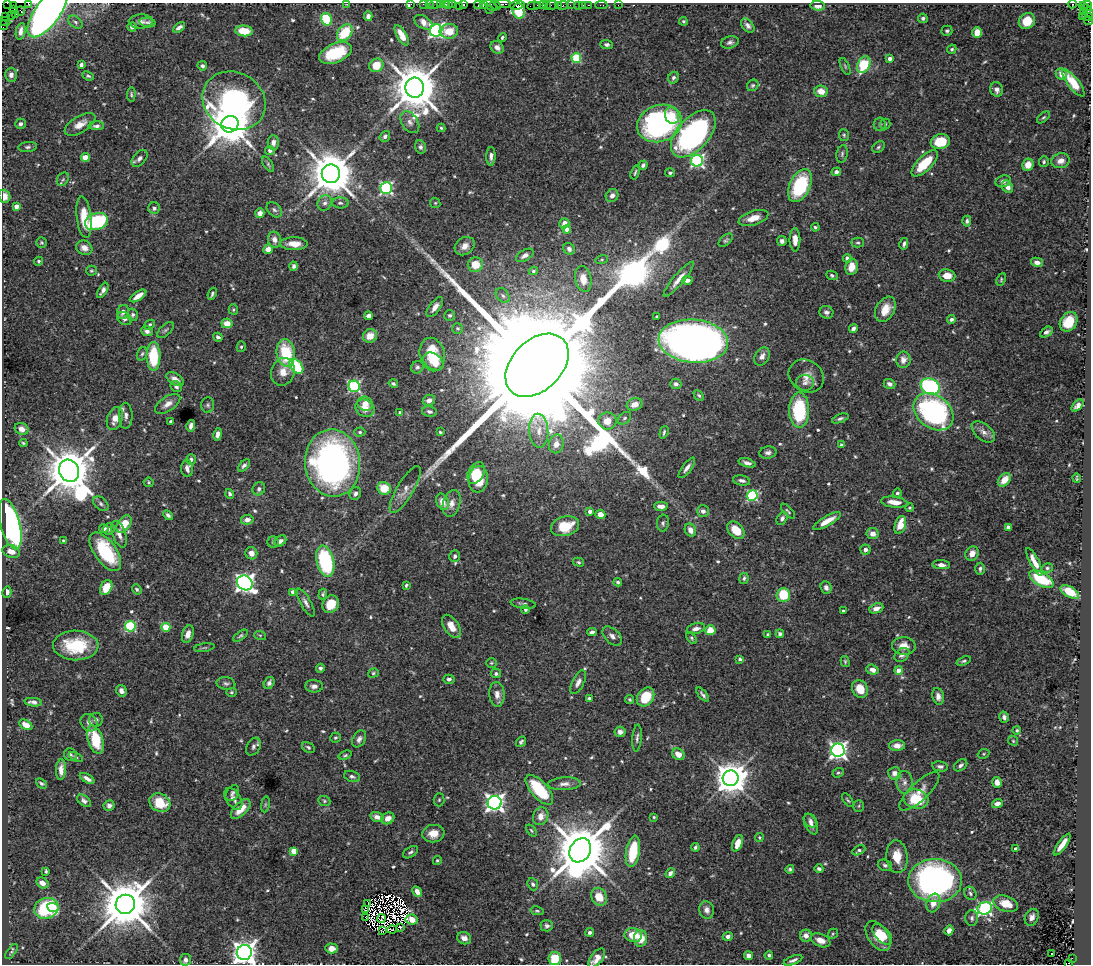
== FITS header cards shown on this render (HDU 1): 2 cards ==
NAXIS1  =                 1089
NAXIS2  =                  962

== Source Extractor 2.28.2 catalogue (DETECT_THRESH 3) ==
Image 1089 x 962 px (HDU 1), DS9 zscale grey, 1 PNG px = 1 image px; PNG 1093 x 966 px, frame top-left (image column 1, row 962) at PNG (2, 3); each listed source drawn as its Kron ellipse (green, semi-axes under 4 px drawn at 4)
Background 1.02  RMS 0.027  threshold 0.0796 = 3 sigma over >= 5 px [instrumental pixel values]
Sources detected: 631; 9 with non-positive FLUX_AUTO (blend fragments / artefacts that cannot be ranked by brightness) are neither listed nor drawn; of the other 622, the 500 brightest by FLUX_AUTO listed and drawn (122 fainter detections omitted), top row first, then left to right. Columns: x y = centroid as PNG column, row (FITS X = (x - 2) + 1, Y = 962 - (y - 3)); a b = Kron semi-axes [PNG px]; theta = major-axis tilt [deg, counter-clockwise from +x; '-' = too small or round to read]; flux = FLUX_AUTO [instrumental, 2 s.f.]
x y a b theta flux
7 3 2 2 - 9.3
28 3 4 2 - 74
347 4 2 2 - 17
411 4 4 3 - 24
423 4 2 2 - 40
429 4 2 2 - 32
435 4 6 3 10 88
452 4 3 2 - 72
464 4 3 3 - 160
503 4 8 2 1 350
1072 4 5 3 - 440
13 5 4 2 - 51
440 5 3 2 - 55
445 5 3 3 - 71
448 5 3 3 - 130
478 5 4 3 - 110
483 5 4 2 - 100
491 5 7 4 -42 250
495 5 6 4 -30 460
517 5 8 3 8 260
537 5 3 2 - 70
543 5 2 2 - 36
552 5 7 3 2 210
559 5 3 2 - 84
563 5 6 3 9 120
570 5 2 2 - 17
579 5 3 3 - 87
583 5 2 2 - 16
589 5 3 2 - 48
601 5 6 2 0 35
618 5 2 2 - 17
459 6 2 2 - 23
534 6 6 3 4 140
547 6 2 2 - 87
818 6 7 4 -6 9.7
1084 6 5 3 - 69
1088 6 5 3 - 120
14 10 4 3 - 69
489 10 2 2 - 64
21 11 4 3 - 110
519 11 8 6 -82 48
1088 11 10 4 -55 260
48 12 29 12 54 1200
1083 12 3 2 - 43
15 15 3 2 - 25
11 16 2 2 - 58
368 16 5 4 - 8.1
1082 16 2 2 - 50
6 17 2 2 - 36
1088 17 6 3 -22 330
923 18 5 4 - 4.5
326 19 7 5 -60 85
4 21 6 3 -12 100
141 21 12 7 2 8.2
683 21 4 4 - 2.9
1027 21 8 7 - 52
1088 21 4 3 - 140
75 22 8 5 -42 4.8
148 22 8 5 -8 4.5
423 22 10 6 -32 12
4 25 5 3 - 120
748 25 8 5 -49 6.4
132 27 4 4 - 5.8
179 27 7 3 33 5.7
436 30 6 6 - 480
21 31 8 4 79 9.1
244 31 9 5 -6 33
449 31 9 7 7 30
947 31 5 5 - 3.2
977 32 5 5 - 22
345 33 9 6 50 65
402 35 11 5 -61 20
502 37 4 3 - 2.7
730 42 9 6 14 5.7
607 45 6 4 -1 4.5
497 47 7 5 -35 9.6
952 49 5 4 - 2.6
335 53 17 9 23 76
576 58 5 5 - 100
890 58 4 4 - 9.1
81 65 4 3 - 7.5
376 65 7 6 - 33
864 65 9 6 64 86
202 66 5 4 - 5.5
845 66 9 4 -64 2.7
1061 74 6 5 - 13
11 75 7 6 - 7.4
88 76 6 4 -22 3.1
673 78 6 5 - 4.4
1073 83 16 5 -52 29
753 85 6 5 - 3.3
415 88 10 9 - 9200
997 89 7 6 - 9.9
821 91 7 5 -8 21
131 94 7 4 87 2.8
234 101 33 28 -28 410
672 115 9 7 -70 19
1043 117 7 4 40 3
410 122 12 8 -56 10
659 123 23 18 21 380
20 124 5 5 - 5.8
80 124 17 8 31 18
230 124 9 8 - 8000
880 124 7 6 - 4.1
885 124 5 5 - 2.8
96 126 8 4 2 5.4
441 128 4 4 - 2.6
693 134 28 16 48 460
844 135 6 5 - 2.9
385 136 6 4 51 4.7
940 142 10 7 12 54
273 143 7 5 -89 8.4
28 147 9 5 6 4.7
420 147 7 5 -68 5.3
878 147 7 5 40 3.4
270 151 5 4 - 6.1
842 154 9 5 80 4.3
491 156 9 4 88 6.8
85 157 4 4 - 42
139 158 10 6 49 7.8
697 161 6 6 - 350
1061 161 9 7 15 14
1044 162 5 5 - 3.3
925 163 17 7 45 64
268 164 9 4 -56 3.2
643 165 5 4 - 4
1028 165 6 5 - 22
635 172 7 3 74 2.7
836 172 5 4 - 5.4
670 173 5 4 - 3.3
331 174 9 9 - 8300
63 179 7 5 60 3.6
1003 181 8 6 19 6.1
800 186 17 10 64 120
1007 187 6 5 - 11
386 188 6 6 - 300
4 196 6 6 - 17
612 196 7 6 - 8
325 203 8 7 - 7.6
340 203 8 5 -2 4.7
435 203 5 5 - 2.4
16 206 4 4 - 14
154 208 6 6 - 5.2
274 210 9 6 -44 4.8
260 213 5 4 - 11
84 217 21 7 -83 42
754 218 15 7 17 23
967 221 5 4 - 4.7
96 222 12 8 20 140
564 223 5 4 - 11
815 227 4 4 - 2.7
567 229 4 4 - 16
274 240 8 6 -75 11
726 240 8 5 42 3.6
795 240 11 5 -89 16
782 241 5 5 - 5.5
42 242 5 5 - 2.8
858 243 6 5 - 3.2
294 244 14 6 -1 20
904 244 6 3 77 4.5
465 246 11 8 37 14
84 248 8 7 - 13
268 249 5 4 - 16
569 249 6 5 - 5.7
525 255 10 5 30 7.4
847 258 4 4 - 5.2
602 259 6 4 16 2.5
39 261 4 4 - 2.8
1037 262 6 4 -12 8
475 265 7 7 - 38
294 266 4 3 - 4.4
851 267 8 6 81 21
91 271 5 5 - 2.3
533 271 4 3 - 2.8
832 275 6 4 -24 3.6
947 275 8 6 -7 18
583 279 13 8 -78 26
679 279 22 5 50 17
1001 279 6 4 66 2.6
687 280 5 4 - 8.3
103 290 8 4 59 7.2
212 294 6 3 69 3.7
138 296 9 4 33 17
503 296 8 6 -50 5.4
435 307 12 5 53 11
885 309 13 9 60 26
233 310 5 4 - 2.6
123 312 7 5 65 8
826 312 7 6 - 6.1
133 315 6 5 - 4
450 315 5 5 - 3.9
369 316 4 4 - 8.6
657 317 4 3 - 2.6
124 319 8 6 -32 5
951 319 4 4 - 5.9
1069 322 10 8 57 48
227 323 5 5 - 23
150 325 5 4 - 3.4
458 328 5 5 - 3.3
853 328 5 4 - 6.7
166 330 10 5 43 4.1
147 331 6 5 - 5.7
1046 332 7 4 31 5.3
370 336 7 6 - 23
218 337 5 4 - 4.8
693 341 35 21 -5 1600
241 347 5 4 - 3
286 353 14 9 -84 89
142 354 7 5 70 3.6
432 355 17 12 -77 58
153 356 14 7 90 86
762 356 10 7 57 9
903 360 8 7 - 13
433 361 11 7 -35 28
537 365 37 25 45 200000
296 366 8 5 -50 100
417 367 6 6 - 4.3
283 372 14 11 69 21
806 376 18 15 -34 23
175 379 9 5 -33 12
393 383 5 3 - 3.5
805 383 9 8 - 7.8
676 384 6 5 - 6.2
889 384 6 5 - 5.7
354 386 6 5 - 250
176 387 6 5 - 4.4
930 387 10 7 -26 300
699 395 6 4 -45 3
429 400 6 5 - 8.9
168 404 14 7 34 13
365 404 8 7 - 18
634 404 8 6 19 17
208 405 7 6 - 4.1
1078 406 7 4 46 8.2
365 408 10 8 -29 18
799 410 17 10 -90 120
429 411 7 5 -10 5.4
933 412 22 16 -38 300
400 413 3 3 - 3.2
126 416 13 7 -90 8.8
624 418 7 5 40 4.5
840 418 9 4 20 4.4
115 419 12 7 73 20
607 421 9 8 - 25
171 422 4 3 - 7
191 426 6 4 78 7.9
22 429 7 5 -21 15
539 431 17 9 -87 19
360 432 5 4 - 3.4
440 432 3 3 - 2.4
664 432 6 3 73 3.1
983 432 14 8 -40 11
218 434 6 4 80 6.8
23 443 4 3 - 2.6
556 444 9 7 77 14
841 445 3 3 - 2.6
768 452 9 6 10 6.7
191 460 5 5 - 5.8
333 463 34 27 -84 710
747 463 9 4 -17 7.6
244 465 7 4 45 4.7
187 468 8 6 -89 8
687 468 12 4 53 8.6
69 471 11 9 -64 9400
476 473 12 8 61 42
1077 478 5 2 - 2.4
478 479 13 9 84 49
742 480 9 5 -11 6.3
1004 480 8 5 48 22
149 482 5 4 - 2.7
384 488 7 6 - 35
259 489 7 6 - 5.8
405 490 27 8 59 15
897 493 4 4 - 3.9
230 494 5 4 - 4.2
355 494 7 5 63 6.2
752 495 5 5 - 200
442 502 8 6 -67 18
894 502 13 5 -6 19
451 503 14 8 73 13
101 504 9 6 -40 5.2
661 506 7 4 -3 12
910 508 4 4 - 2.6
590 511 4 4 - 10
703 511 6 5 - 7.2
788 511 9 3 -48 2.8
600 514 5 4 - 13
168 515 6 3 -45 3.9
782 518 7 5 58 5.6
247 520 6 5 - 9.2
827 521 16 4 30 20
663 523 8 6 83 5
10 524 26 9 -76 580
124 524 10 6 53 36
900 525 9 5 73 30
565 526 14 9 14 57
1008 527 4 4 - 5.5
104 529 5 4 - 6.4
109 529 6 5 - 5
690 530 7 5 -63 12
736 530 10 7 -48 35
119 534 14 6 -71 12
873 534 6 5 - 12
63 541 3 3 - 2.5
280 541 6 5 - 7
273 542 5 5 - 3.3
865 550 5 5 - 4.7
11 552 9 6 -18 17
105 552 22 11 -55 130
251 553 6 5 - 14
972 553 7 6 - 14
455 556 6 5 - 5
325 561 16 8 -77 170
578 562 6 4 -17 2.8
1034 562 15 4 -63 17
941 565 9 4 -4 8.6
1047 568 6 4 13 3.7
980 569 6 5 - 5.6
744 578 5 4 - 3.8
1041 579 13 6 -29 87
618 582 4 4 - 3.1
245 583 8 7 - 950
406 585 3 3 - 2.9
106 587 8 5 62 39
826 587 6 5 - 8
137 589 5 4 - 3.4
7 592 6 4 76 9
293 592 4 4 - 13
1070 592 10 5 -30 46
323 594 5 3 - 3.3
783 595 7 7 - 59
306 603 15 5 -61 8.2
331 604 9 8 - 32
523 604 13 5 -8 4.9
876 608 7 5 21 11
525 609 4 4 - 4.2
843 611 3 3 - 2.8
130 626 5 5 - 160
451 626 13 7 -57 20
166 627 4 4 - 64
696 629 9 5 15 8.2
710 630 5 5 - 29
592 632 5 3 - 6
188 634 9 5 71 11
768 634 3 3 - 2.6
780 634 4 4 - 4.7
260 635 6 4 -18 2.4
240 636 8 4 36 3.1
612 636 12 7 -43 9.1
691 638 6 4 -55 2.7
76 645 23 15 -1 85
904 646 12 9 -2 16
204 648 10 3 9 2.8
902 655 8 6 38 6.3
740 659 4 4 - 4.1
845 661 5 4 - 2.5
963 661 7 3 19 3.3
491 663 5 4 - 2.5
320 668 4 4 - 4
872 670 6 5 - 10
899 670 4 4 - 28
373 673 5 4 - 2.5
496 673 5 5 - 4.7
449 679 5 4 - 5.7
578 682 13 6 63 8.4
226 683 9 6 -10 5
269 683 6 5 - 6
314 686 9 6 -1 7.9
860 689 9 7 -57 30
121 691 6 5 - 7.5
231 692 5 4 - 2.7
497 694 12 7 -86 11
703 695 8 3 -50 4.6
938 696 8 6 -80 9.4
646 697 10 7 53 53
589 698 4 3 - 3.6
630 700 5 4 - 2.6
33 702 8 4 -6 6.9
1004 717 6 4 -75 6
96 720 7 6 - 5.8
89 723 9 7 -51 8.7
26 725 7 4 -30 15
1017 730 4 4 - 2.8
620 732 5 5 - 6.9
335 738 5 5 - 2.9
637 738 13 4 86 5.9
359 739 9 6 58 6.9
95 740 15 7 -71 74
1013 741 5 4 - 2.5
521 742 6 4 49 3.9
897 746 8 5 3 15
253 747 9 6 60 5.9
308 747 7 4 -33 3.9
838 750 7 6 - 750
678 754 6 5 - 18
984 754 6 4 22 2.4
70 755 7 6 - 3.9
345 755 7 3 19 2.8
76 757 8 4 -27 2.9
961 765 7 5 37 4.7
940 766 8 5 -10 5.4
61 770 10 5 87 12
838 773 6 4 21 2.9
894 773 6 6 - 12
352 776 8 5 -18 4.4
87 778 8 3 -31 7.9
731 778 8 7 - 3800
904 782 11 8 -85 11
997 782 5 4 - 11
41 783 6 4 -37 3.3
564 784 16 6 3 11
539 790 18 8 -48 87
919 791 26 9 44 20
232 793 9 6 58 4.8
233 799 12 7 -56 8.6
916 799 12 9 -14 70
439 800 6 5 - 2.9
848 800 8 3 -55 2.8
84 801 8 5 -38 5.6
324 801 6 5 - 3.1
160 803 11 8 -28 49
495 803 7 7 - 860
997 803 5 4 - 11
265 804 8 4 81 3.1
109 806 5 5 - 6.1
859 806 5 5 - 2.4
241 809 12 6 44 24
541 816 9 7 66 16
377 817 7 5 -14 11
654 817 4 3 - 2.4
388 818 7 5 28 12
810 821 7 5 -44 5.9
811 824 11 6 -66 9.2
531 830 6 4 -52 2.5
433 834 11 8 7 20
759 837 4 4 - 2.7
738 843 8 5 69 15
1062 844 13 4 55 18
695 847 4 3 - 3.3
1016 849 4 3 - 13
580 850 13 10 58 14000
859 850 7 4 28 3.9
294 851 4 4 - 33
633 851 16 7 80 85
410 852 8 5 34 4
897 857 16 10 -85 30
437 861 4 4 - 2.4
885 865 7 5 -18 4.2
790 869 4 4 - 3.6
819 869 4 3 - 4.4
46 871 4 3 - 2.9
670 873 5 4 - 7.6
935 881 27 21 -1 610
42 883 6 5 - 11
533 884 6 5 - 4.4
417 891 5 4 - 11
970 893 7 6 - 4.3
599 897 9 7 -60 34
933 903 9 7 71 19
125 904 10 9 - 11000
368 904 2 2 - 4.5
1006 904 13 7 -17 29
46 908 12 10 18 170
53 908 6 4 -21 22
985 908 7 6 - 400
365 910 4 2 - 4
707 910 9 7 -77 8.4
537 911 6 4 -12 2.5
366 917 4 2 - 2.4
1032 917 9 6 65 9
972 918 8 6 89 5
382 919 4 2 - 2.4
412 919 6 5 - 22
547 926 6 5 - 5
400 927 3 2 - 2.9
392 930 4 2 - 3
949 930 5 4 - 11
382 931 4 2 - 3
590 932 4 4 - 5.4
833 934 5 4 - 2.4
882 934 12 7 -47 25
633 935 9 7 -12 38
728 936 5 4 - 5.8
806 936 6 6 - 11
878 936 16 10 -55 37
464 938 7 6 - 12
640 938 8 6 87 30
821 940 10 6 -22 17
331 948 6 5 - 19
11 952 9 4 54 3.4
244 952 7 7 - 1800
1052 954 3 3 - 4.7
769 955 4 4 - 4.2
749 956 4 4 - 13
597 958 11 6 51 19
1072 958 2 2 - 150
555 959 6 6 - 47
185 960 6 5 - 6.3
793 960 10 4 22 6
1069 963 3 2 - 190
At the frame edge (FLAGS 8, measured only in part): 21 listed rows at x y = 7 3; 28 3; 347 4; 411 4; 423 4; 429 4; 435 4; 464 4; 503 4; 1072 4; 440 5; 478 5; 483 5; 495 5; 48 12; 1088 17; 4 21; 4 25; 4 196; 244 952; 1069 963
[122 fainter detections neither listed nor drawn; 9 non-positive-flux detections neither listed nor drawn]